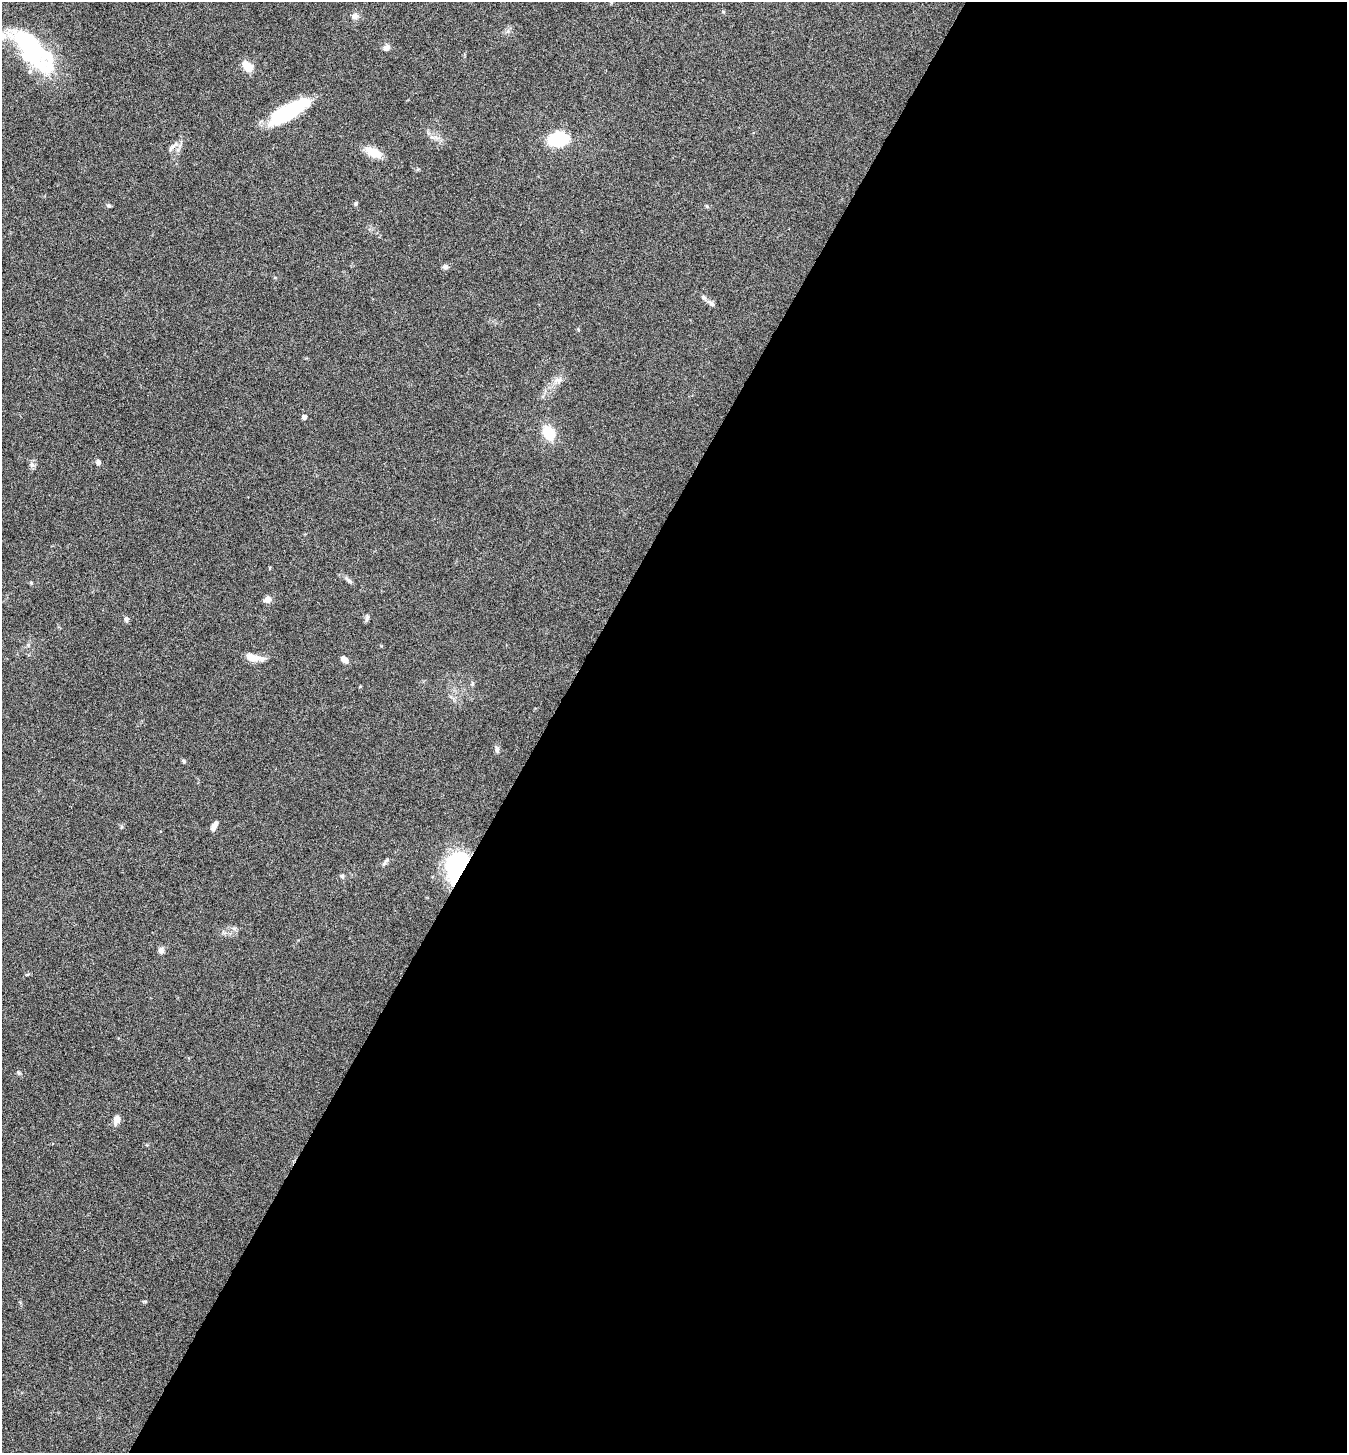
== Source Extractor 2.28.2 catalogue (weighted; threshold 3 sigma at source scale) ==
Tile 12 of 4 x 4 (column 4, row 3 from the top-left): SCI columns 4326-5670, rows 1455-2905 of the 5822 x 5813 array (HDU 1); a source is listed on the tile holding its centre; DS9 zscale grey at full resolution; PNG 1349 x 1455 px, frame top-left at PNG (2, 2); no overlay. Shown black and unused: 60% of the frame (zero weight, under 5 of 9 exposures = <1% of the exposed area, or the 3 px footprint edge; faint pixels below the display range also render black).
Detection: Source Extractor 2.28.2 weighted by HDU 2 'WHT'; one run over the whole footprint, this tile lists its part. Background 0.0706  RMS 0.0042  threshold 0.0172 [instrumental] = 3 sigma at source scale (4.09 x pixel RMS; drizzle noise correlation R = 1.36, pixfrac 0.8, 0.05/0.05 arcsec/px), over >= 5 px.
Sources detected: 39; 2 inside a brighter object's white glare — not listed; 1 inside a brighter listed object's ellipse — not listed separately; the other 36 listed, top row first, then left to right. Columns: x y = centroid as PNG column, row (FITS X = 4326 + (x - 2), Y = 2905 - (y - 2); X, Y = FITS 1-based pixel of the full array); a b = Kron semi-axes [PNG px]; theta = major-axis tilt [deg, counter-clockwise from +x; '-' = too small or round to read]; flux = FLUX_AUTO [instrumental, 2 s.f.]
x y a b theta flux
355 16 8 8 - 1.6
30 47 61 24 -48 49
386 48 8 7 - 1.7
247 66 14 10 -52 4.5
289 111 45 14 31 28
558 139 17 13 3 22
171 148 14 4 46 1.4
373 152 18 10 -24 6.8
356 203 6 4 84 0.56
108 205 6 5 - 0.75
707 206 6 4 -2 0.49
445 267 8 6 -14 1.1
711 303 10 6 -40 1.3
558 380 9 6 -13 1.6
304 417 4 4 - 2
548 433 14 10 -59 10
98 462 6 6 - 1.1
32 465 7 5 -47 0.97
348 580 11 5 -46 1.2
31 583 5 4 - 0.42
267 600 9 7 13 2.2
367 618 8 5 80 0.94
126 619 6 5 - 1
252 657 19 8 -9 4.2
344 659 9 6 -43 2.2
472 684 6 4 -85 0.62
497 749 9 5 -88 1
184 761 6 4 -69 0.56
214 826 12 6 63 1.8
386 860 11 4 40 0.84
460 868 29 23 -83 52
342 876 5 5 - 0.68
234 928 7 4 -18 0.77
161 951 7 6 - 1.5
19 1073 6 4 -70 0.55
117 1120 10 7 69 2.5
Overlapping masked pixels (flux is a lower limit): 1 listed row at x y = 460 868